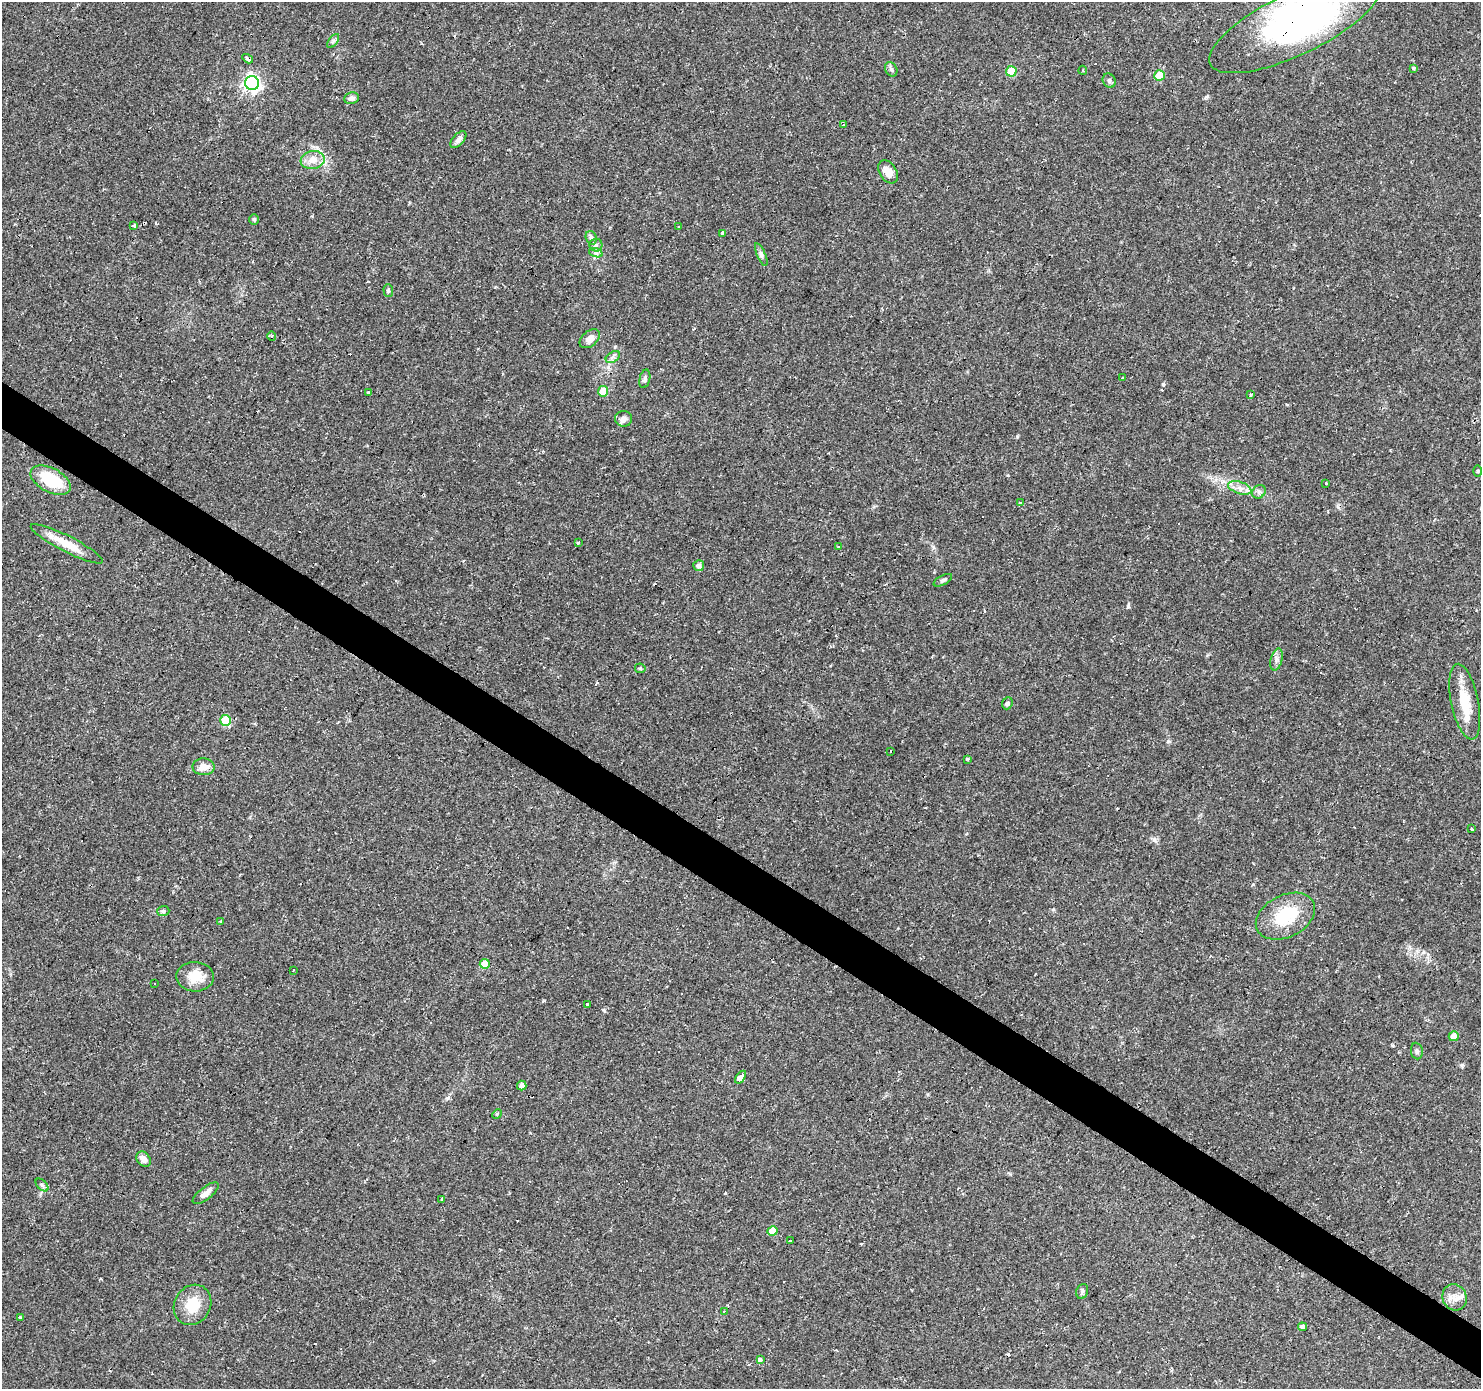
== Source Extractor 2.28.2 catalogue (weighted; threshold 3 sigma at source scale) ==
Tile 6 of 4 x 4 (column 2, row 2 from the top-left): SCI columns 1481-2959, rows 2956-4342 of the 5921 x 5977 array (HDU 1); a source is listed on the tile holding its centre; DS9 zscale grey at full resolution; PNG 1483 x 1391 px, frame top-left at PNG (2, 2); each listed source drawn as its Kron ellipse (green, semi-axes under 4 px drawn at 4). Shown black and unused: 3% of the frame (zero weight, under 2 of 3 exposures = <1% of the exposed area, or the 3 px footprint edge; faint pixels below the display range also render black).
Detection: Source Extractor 2.28.2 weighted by HDU 2 'WHT'; one run over the whole footprint, this tile lists its part. Background 0.0429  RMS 0.0034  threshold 0.0153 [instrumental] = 3 sigma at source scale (4.5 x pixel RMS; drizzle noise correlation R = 1.50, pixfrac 1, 0.0396/0.0396 arcsec/px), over >= 5 px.
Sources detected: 105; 2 inside a brighter object's white glare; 21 cosmic-ray / hot-pixel residue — neither listed nor drawn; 3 inside a brighter listed object's ellipse — not listed separately; the other 79 listed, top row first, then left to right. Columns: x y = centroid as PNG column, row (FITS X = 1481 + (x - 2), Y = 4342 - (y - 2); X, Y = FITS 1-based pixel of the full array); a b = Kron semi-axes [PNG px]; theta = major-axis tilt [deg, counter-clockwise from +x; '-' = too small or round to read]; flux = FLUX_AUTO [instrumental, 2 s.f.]
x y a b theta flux
1295 24 94 31 26 110
333 41 8 4 53 0.74
248 59 6 3 -32 1.3
1413 68 4 3 - 0.74
891 69 7 6 - 0.78
1083 70 4 3 - 0.3
1011 71 5 5 - 14
1160 75 5 5 - 8.7
1109 81 7 6 - 1.1
252 83 7 7 - 110
351 98 7 5 8 1.1
843 124 3 2 - 1.1
458 140 10 5 48 1.4
313 160 12 9 10 3.3
888 172 13 8 -57 3.3
254 219 5 5 - 0.44
134 225 4 3 - 1.6
679 227 3 2 - 0.44
723 233 4 3 - 7.7
591 238 7 5 -69 0.77
596 245 6 6 - 0.78
596 253 7 4 -18 0.69
761 255 12 4 -66 1
388 291 6 5 - 0.51
272 336 5 3 - 0.36
590 339 11 7 40 2.3
613 357 8 5 33 0.87
1123 378 4 2 - 0.34
645 379 9 5 76 0.87
603 391 5 5 - 6.9
368 392 3 3 - 0.69
1251 395 3 3 - 0.45
624 419 8 8 - 1.5
1477 471 5 3 - 0.37
51 480 22 12 -28 16
1326 483 3 3 - 0.53
1240 488 12 6 -18 2
1259 492 7 6 - 0.94
1020 503 3 3 - 11
578 543 4 3 - 1.6
67 544 40 8 -27 7.4
839 546 3 3 - 1.3
699 566 5 5 - 1.1
943 580 10 4 28 0.79
1277 660 11 5 76 1.3
640 668 5 5 - 0.42
1465 702 38 13 -78 9.3
1007 703 6 5 - 0.95
226 720 5 5 - 12
891 751 3 2 - 0.25
967 759 4 3 - 0.43
204 767 11 8 -1 3.3
1472 829 3 3 - 0.92
163 911 6 5 - 0.63
1285 916 31 21 27 16
221 921 3 3 - 1.4
485 964 5 5 - 5.5
293 970 3 3 - 0.8
195 977 18 15 -2 6.4
154 984 3 3 - 0.78
588 1004 3 3 - 4
1454 1036 5 5 - 3.2
1417 1051 8 6 -82 0.87
740 1077 7 3 54 580
522 1085 5 4 - 1.7
497 1114 5 4 - 0.44
143 1159 8 6 -52 1.8
42 1185 8 4 -45 0.67
206 1193 15 6 37 2
442 1199 4 3 - 0.32
772 1231 5 5 - 5.7
791 1240 3 2 - 0.4
1082 1291 7 5 70 0.75
1455 1297 13 12 - 3.1
193 1305 21 18 59 7.9
724 1311 3 2 - 0.44
20 1317 3 3 - 0.79
1302 1327 4 4 - 1.2
760 1360 3 3 - 8.5
Overlapping masked pixels (flux is a lower limit): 3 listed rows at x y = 1295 24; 248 59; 67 544
Isophote crosses this tile's border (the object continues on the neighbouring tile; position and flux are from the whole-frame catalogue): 1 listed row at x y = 1295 24
Unlisted compact peaks at least as high as the median listed source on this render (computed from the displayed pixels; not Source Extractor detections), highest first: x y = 1163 384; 1128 606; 1154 840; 448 1098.